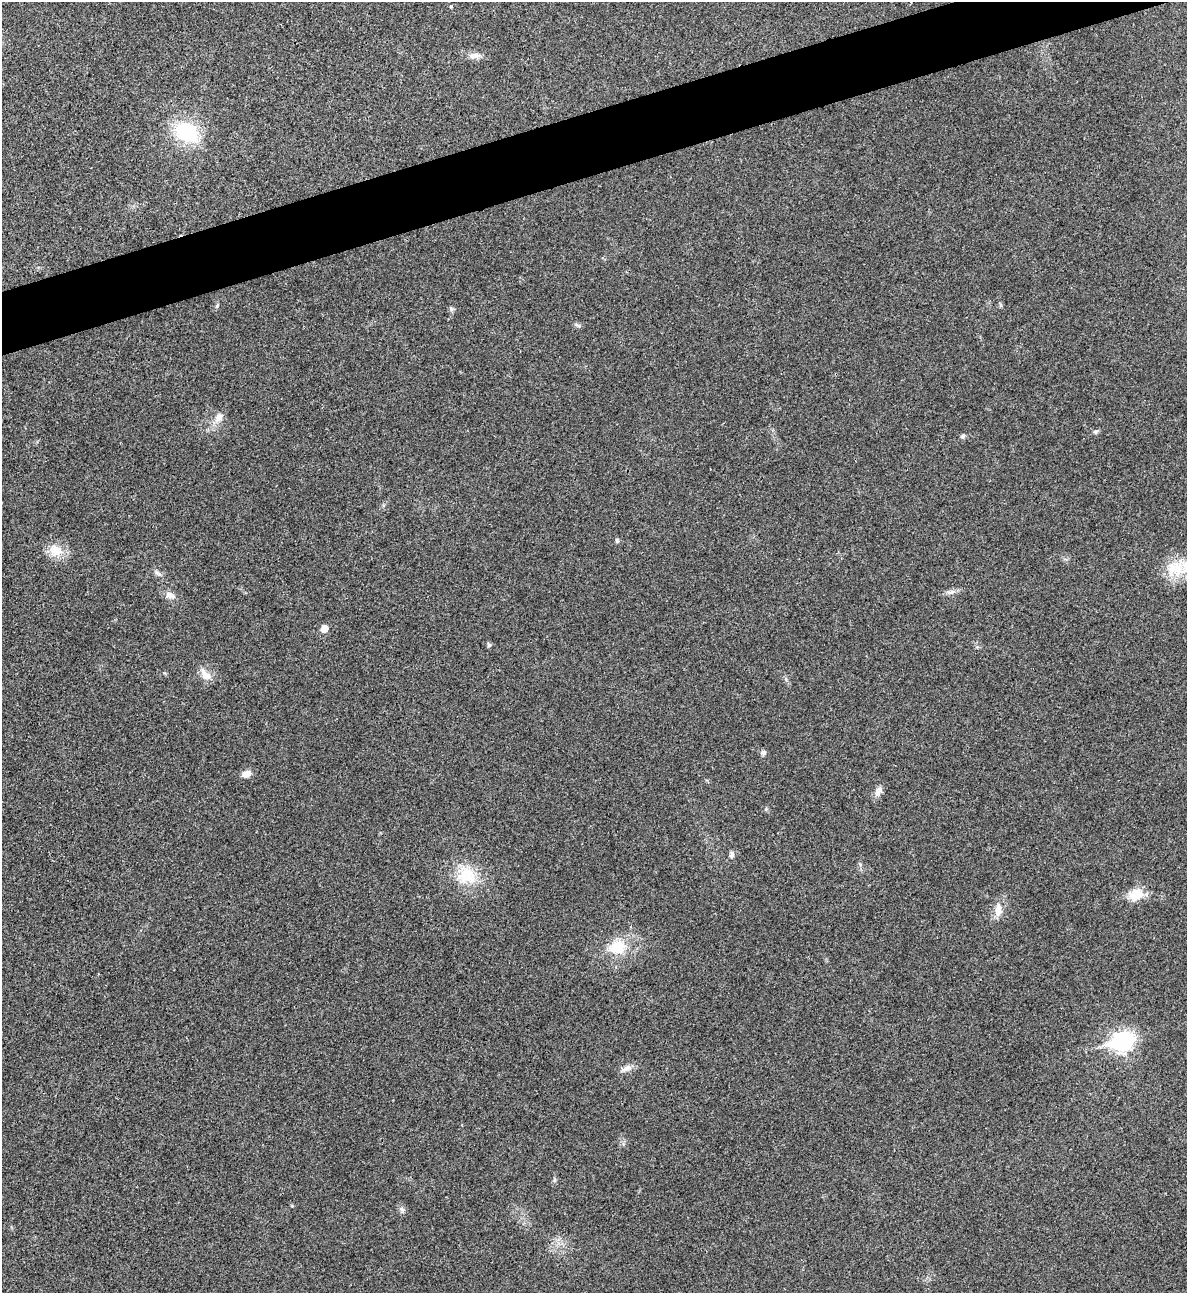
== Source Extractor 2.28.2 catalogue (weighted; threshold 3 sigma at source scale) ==
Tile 10 of 4 x 4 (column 2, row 3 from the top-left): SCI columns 1451-2635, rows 1293-2583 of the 5151 x 5169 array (HDU 1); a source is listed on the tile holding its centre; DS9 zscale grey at full resolution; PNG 1189 x 1295 px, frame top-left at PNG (2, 2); no overlay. Shown black and unused: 4% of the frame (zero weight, under 3 of 4 exposures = <1% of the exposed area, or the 3 px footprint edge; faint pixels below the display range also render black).
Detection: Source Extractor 2.28.2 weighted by HDU 2 'WHT'; one run over the whole footprint, this tile lists its part. Background 0.031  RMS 0.0046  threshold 0.0208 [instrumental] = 3 sigma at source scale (4.5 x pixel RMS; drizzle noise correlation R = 1.50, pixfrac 1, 0.05/0.05 arcsec/px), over >= 5 px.
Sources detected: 30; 1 inside a brighter listed object's ellipse — not listed separately; the other 29 listed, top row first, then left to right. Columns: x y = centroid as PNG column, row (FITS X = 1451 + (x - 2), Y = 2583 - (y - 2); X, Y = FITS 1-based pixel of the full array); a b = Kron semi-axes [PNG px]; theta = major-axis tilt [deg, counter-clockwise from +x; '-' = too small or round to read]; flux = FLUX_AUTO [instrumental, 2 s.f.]
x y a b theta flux
451 6 5 5 - 0.75
475 56 15 7 3 2.9
187 132 30 23 -25 28
452 309 6 6 - 0.92
578 325 10 3 -23 0.86
219 417 12 10 56 3.7
1095 432 6 5 - 0.9
963 436 5 5 - 1.2
617 540 7 4 -64 0.77
55 551 19 17 -17 7.6
1177 568 27 15 80 13
158 573 13 5 -38 1.5
951 592 14 5 3 2
170 595 12 8 -22 3
324 629 6 5 - 6
489 645 5 5 - 0.99
205 675 19 11 -47 4.3
763 752 7 6 - 1.4
246 774 10 8 24 3.2
878 791 15 8 65 2.6
766 809 5 5 - 0.6
732 854 10 6 80 1.4
466 875 26 24 -39 17
1135 895 18 15 17 7.8
998 910 19 9 84 4.7
618 947 16 12 8 14
1122 1042 10 8 18 200
627 1068 15 8 22 3
402 1209 9 6 -49 1.4
Unlisted compact peaks at least as high as the median listed source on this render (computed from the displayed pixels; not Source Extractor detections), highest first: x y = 217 306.